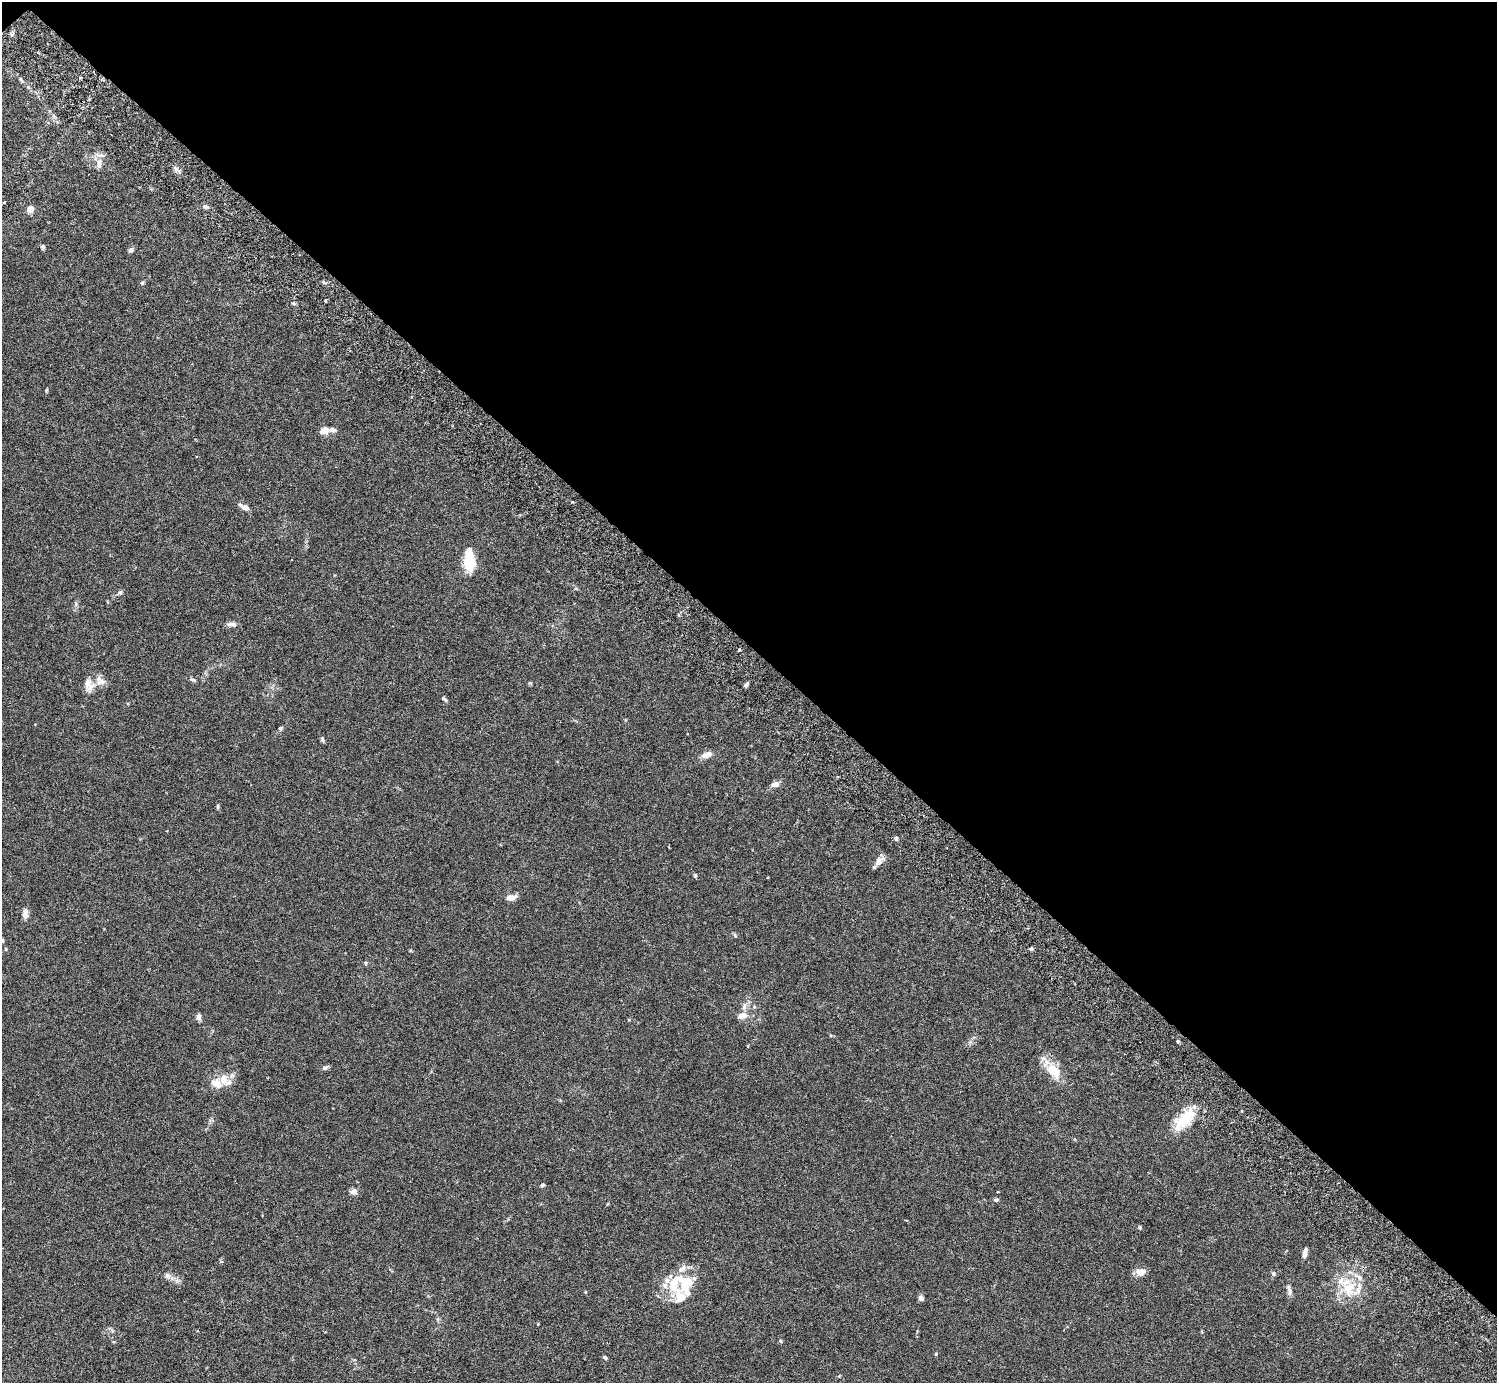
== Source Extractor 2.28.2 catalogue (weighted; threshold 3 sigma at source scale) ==
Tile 3 of 4 x 4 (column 3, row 1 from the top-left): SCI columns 3036-4530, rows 4349-5729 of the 6074 x 6074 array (HDU 1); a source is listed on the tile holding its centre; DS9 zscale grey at full resolution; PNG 1499 x 1385 px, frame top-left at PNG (2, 2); no overlay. Shown black and unused: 47% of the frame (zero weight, under 3 of 6 exposures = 3% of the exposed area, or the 3 px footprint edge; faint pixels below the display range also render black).
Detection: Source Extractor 2.28.2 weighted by HDU 2 'WHT'; one run over the whole footprint, this tile lists its part. Background 0.0147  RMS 0.002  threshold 0.0081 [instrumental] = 3 sigma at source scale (4.09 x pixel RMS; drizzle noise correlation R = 1.36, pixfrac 0.8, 0.05/0.05 arcsec/px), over >= 5 px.
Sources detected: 73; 1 inside a brighter object's white glare — not listed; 10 inside a brighter listed object's ellipse — not listed separately; the other 62 listed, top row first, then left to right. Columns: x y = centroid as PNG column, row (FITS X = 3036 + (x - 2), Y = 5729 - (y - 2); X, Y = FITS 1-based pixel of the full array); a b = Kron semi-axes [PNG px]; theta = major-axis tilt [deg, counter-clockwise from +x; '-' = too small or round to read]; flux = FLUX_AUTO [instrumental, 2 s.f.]
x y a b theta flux
28 87 6 4 -18 0.22
99 163 13 7 90 1
176 169 7 6 - 0.5
4 202 4 2 - 0.13
30 209 6 6 - 1.4
43 246 6 6 - 0.32
131 250 7 6 - 0.39
142 283 5 5 - 0.27
325 301 3 2 - 0.39
46 390 5 3 - 0.17
332 429 9 6 -13 0.59
325 430 6 5 - 2.2
245 508 9 6 -23 1.1
469 562 17 12 -84 5.2
120 592 6 5 - 0.33
232 624 12 5 -5 0.76
739 650 3 3 - 0.38
193 680 9 5 -14 0.34
100 681 15 11 -43 1.4
746 684 6 4 52 0.37
89 685 19 11 -76 1.7
444 699 8 4 -41 0.3
280 728 6 5 - 0.29
322 739 7 5 -76 0.29
707 755 13 6 21 1.2
775 784 9 6 9 1
218 806 7 3 -90 0.24
896 838 5 5 - 0.38
878 861 13 9 57 1.1
695 875 6 5 - 0.23
511 897 9 6 11 1.4
25 914 13 7 88 0.86
735 935 6 5 - 0.24
2 940 5 4 - 0.28
6 949 5 3 - 0.15
1031 949 5 4 - 0.27
366 963 6 4 -90 0.2
744 1006 10 6 83 0.73
742 1016 13 8 12 1.4
198 1017 8 5 -89 0.59
1178 1041 3 3 - 0.38
748 1046 4 3 - 0.15
325 1068 8 5 24 0.46
1053 1071 25 15 -50 3.7
223 1079 15 11 82 2.2
1186 1117 35 16 43 5.2
542 1185 5 4 - 0.28
354 1191 8 7 - 0.8
996 1200 7 5 21 0.32
1140 1227 5 5 - 0.23
1305 1253 10 4 78 0.88
1140 1272 11 8 -3 1.6
1273 1274 6 5 - 0.35
167 1275 8 8 - 0.61
685 1282 29 22 -68 6.1
1349 1288 27 20 60 5.5
1289 1290 13 5 -75 0.65
921 1298 7 6 - 0.46
780 1341 5 4 - 0.25
936 1354 5 4 - 0.18
605 1357 5 4 - 0.36
839 1376 4 4 - 0.15
Isophote crosses this tile's border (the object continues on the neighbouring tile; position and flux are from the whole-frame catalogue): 1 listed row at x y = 2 940